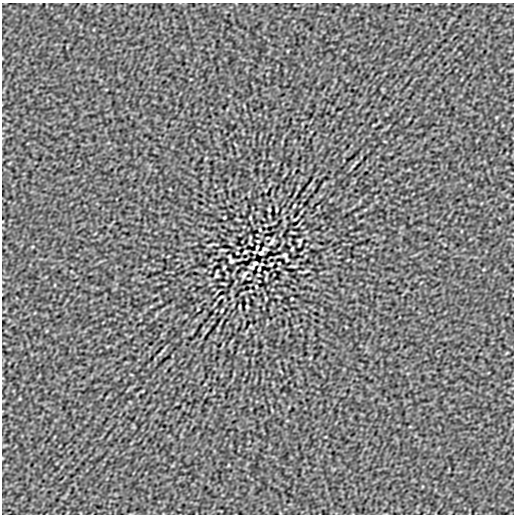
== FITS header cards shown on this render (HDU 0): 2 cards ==
NAXIS1  =                  512
NAXIS2  =                  512

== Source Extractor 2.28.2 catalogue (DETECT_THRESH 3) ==
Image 512 x 512 px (HDU 0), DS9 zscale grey, 1 PNG px = 1 image px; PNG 516 x 516 px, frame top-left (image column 1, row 512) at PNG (2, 3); no overlay
Background -3.37e-08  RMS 1.7e-06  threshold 5.18e-06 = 3 sigma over >= 5 px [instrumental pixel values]
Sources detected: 30; all 30 listed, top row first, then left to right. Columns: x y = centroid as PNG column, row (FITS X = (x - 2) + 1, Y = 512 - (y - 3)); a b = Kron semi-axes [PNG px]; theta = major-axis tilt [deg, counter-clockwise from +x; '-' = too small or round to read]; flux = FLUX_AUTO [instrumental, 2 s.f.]
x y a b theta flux
294 206 4 2 - 1.1e-04
269 210 3 2 - 1.2e-04
277 210 4 2 - 1.1e-04
295 219 4 3 - 8.9e-05
260 230 3 2 - 8.6e-05
267 238 3 2 - 7.3e-05
300 240 4 3 - 1.4e-04
271 242 12 5 51 2.9e-04
257 247 4 3 - 1.3e-04
264 249 4 3 - 1.3e-04
292 249 3 2 - 1.2e-04
245 252 3 3 - 1.4e-04
237 253 3 2 - 7.8e-05
261 253 5 3 - 1.5e-04
285 255 4 3 - 1.8e-04
231 261 4 3 - 1.9e-04
255 263 5 3 - 1.4e-04
271 264 3 3 - 1.4e-04
224 267 3 2 - 1.2e-04
252 267 4 2 - 1.1e-04
259 269 4 3 - 1.3e-04
245 274 12 5 51 2.9e-04
216 276 3 3 - 1.4e-04
249 278 3 2 - 7.3e-05
223 284 5 2 - 9.4e-05
256 286 3 2 - 8.6e-05
221 297 4 3 - 8.4e-05
239 306 4 2 - 1.1e-04
247 306 3 2 - 1.2e-04
222 310 4 2 - 1.1e-04